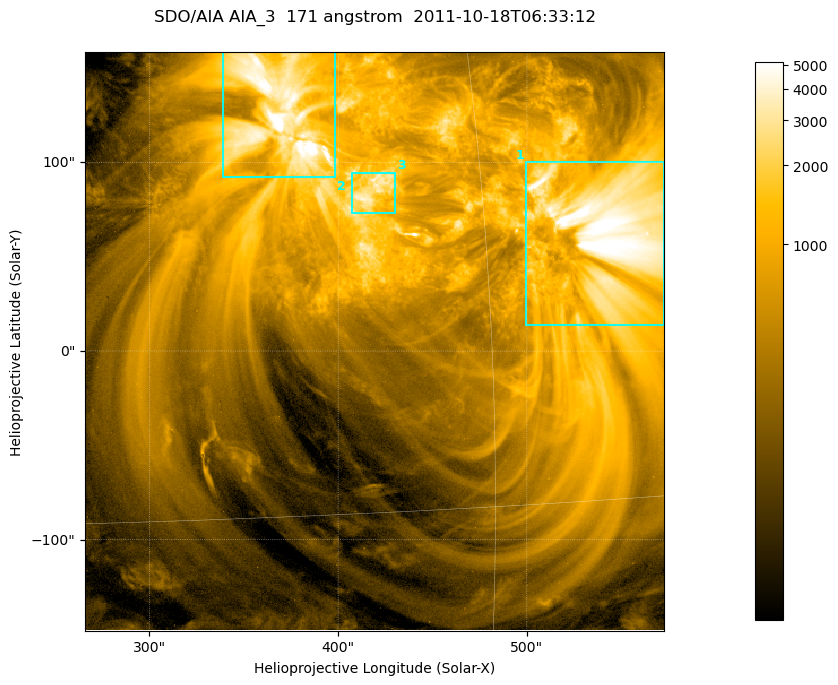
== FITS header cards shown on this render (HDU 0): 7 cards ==
TELESCOP= 'SDO/AIA '
INSTRUME= 'AIA_3   '
WAVELNTH=                  171
WAVEUNIT= 'angstrom'
DATE-OBS= '2011-10-18T06:33:12.34'
CTYPE1  = 'HPLN-TAN'
CTYPE2  = 'HPLT-TAN'

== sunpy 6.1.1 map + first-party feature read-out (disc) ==
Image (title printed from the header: SDO/AIA AIA_3  171 angstrom  2011-10-18T06:33:12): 512 x 512 px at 0.599 arcsec/px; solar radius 963 arcsec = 1606 px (partial field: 3.2% of the solar disc is inside the frame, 100% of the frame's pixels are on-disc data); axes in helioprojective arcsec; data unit not stated in the header (colour bar unlabelled)
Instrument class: DISC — disc imager (sunpy class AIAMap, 171 A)
Bright regions (active regions / flare kernels): reference = the on-disc median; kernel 5 px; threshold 5 sigma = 1822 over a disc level ~422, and >= 1.15x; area >= 262 px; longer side >= 6 px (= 3.6 arcsec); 3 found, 3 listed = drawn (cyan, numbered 1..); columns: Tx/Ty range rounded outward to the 2 arcsec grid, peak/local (2 s.f.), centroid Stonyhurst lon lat
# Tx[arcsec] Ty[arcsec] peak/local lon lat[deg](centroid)
1 500..574 14..100 14 +35 +8
2 338..400 92..160 18 +23 +13
3 406..430 72..96 8.8 +26 +10